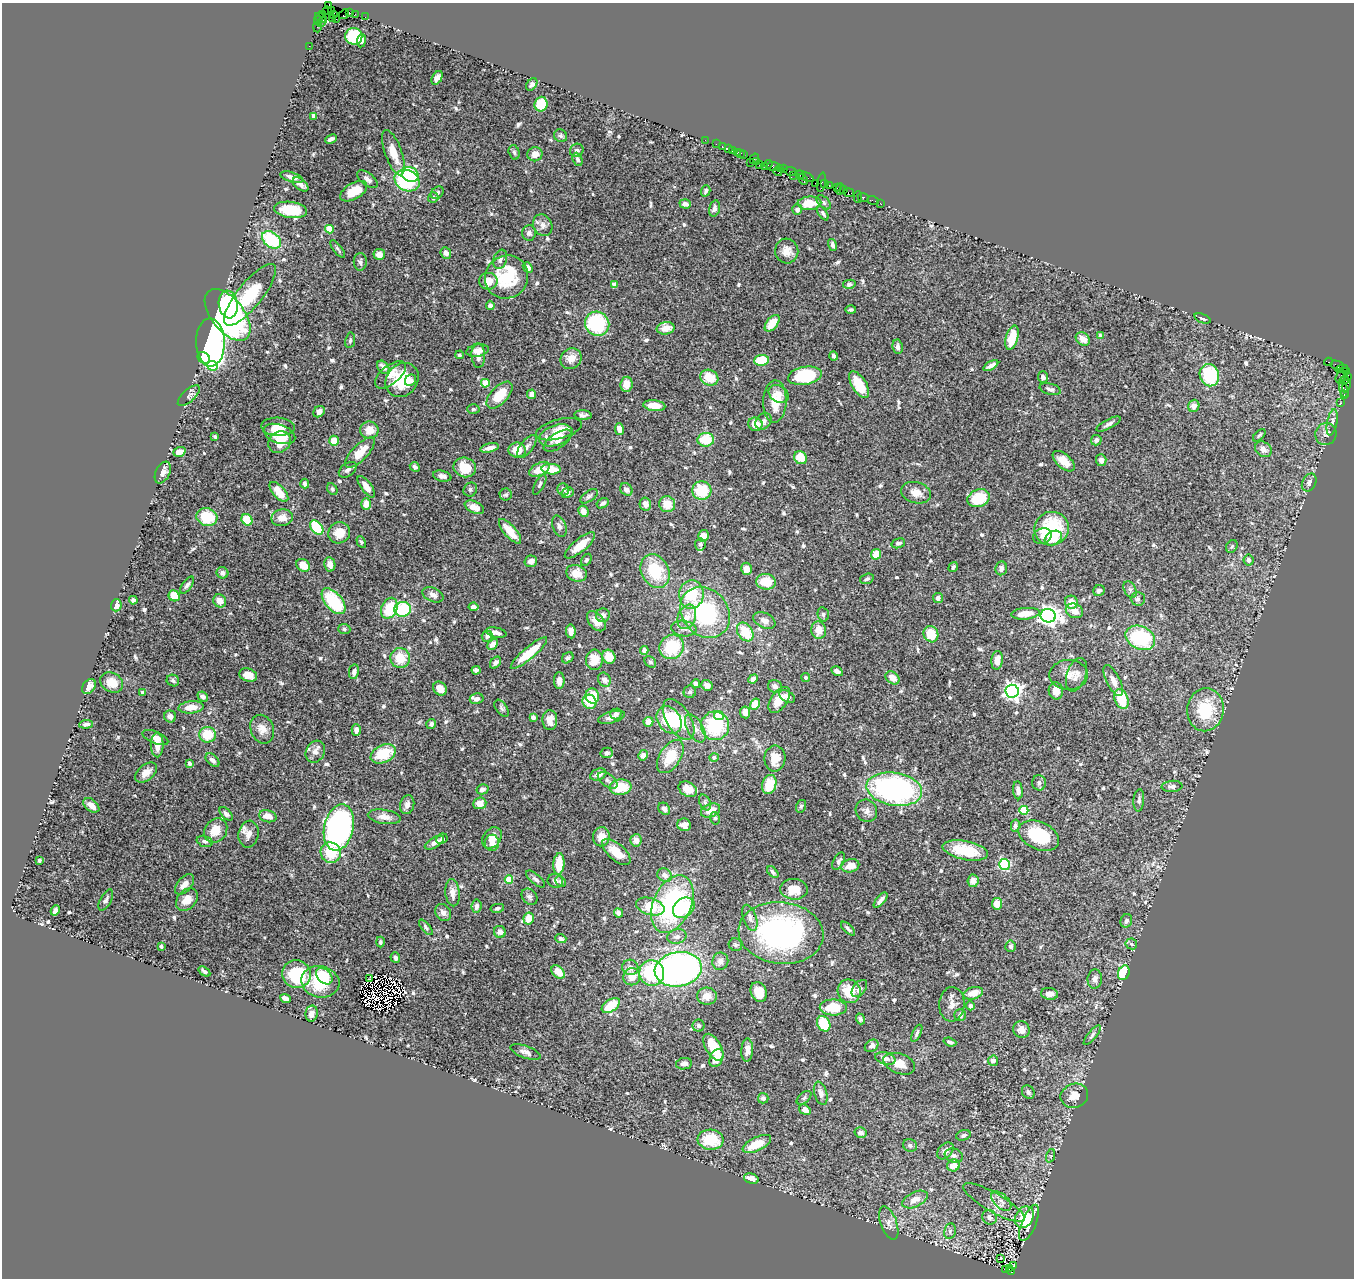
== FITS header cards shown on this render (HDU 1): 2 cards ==
NAXIS1  =                 1352
NAXIS2  =                 1276

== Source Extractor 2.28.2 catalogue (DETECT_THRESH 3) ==
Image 1352 x 1276 px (HDU 1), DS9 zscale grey, 1 PNG px = 1 image px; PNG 1356 x 1280 px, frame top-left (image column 1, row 1276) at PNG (2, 3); each listed source drawn as its Kron ellipse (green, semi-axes under 4 px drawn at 4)
Background 0.762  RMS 0.029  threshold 0.0856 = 3 sigma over >= 5 px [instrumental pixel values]
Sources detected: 690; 5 with non-positive FLUX_AUTO (blend fragments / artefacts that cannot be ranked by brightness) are neither listed nor drawn; of the other 685, the 500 brightest by FLUX_AUTO listed and drawn (185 fainter detections omitted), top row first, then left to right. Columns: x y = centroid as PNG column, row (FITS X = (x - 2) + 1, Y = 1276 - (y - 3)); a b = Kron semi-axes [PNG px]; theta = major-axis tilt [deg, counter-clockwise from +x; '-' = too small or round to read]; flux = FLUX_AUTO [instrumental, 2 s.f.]
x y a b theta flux
328 6 4 3 - 120
331 10 2 2 - 12
327 11 4 3 - 140
349 12 4 2 - 34
323 14 4 2 - 37
344 14 5 2 - 38
355 14 3 2 - 13
334 15 3 2 - 5.2
321 17 6 3 -38 19
365 17 2 2 - 9.6
332 19 3 2 - 110
336 19 2 2 - 9.4
318 20 4 3 - 15
322 21 6 3 45 74
317 27 6 2 -90 6.4
354 36 8 8 - 76
361 41 7 4 83 5
309 46 2 2 - 17
437 78 7 5 60 8.4
532 84 7 5 53 4.8
541 104 7 6 - 45
314 116 4 4 - 6.6
561 136 7 6 - 4.4
331 139 6 3 25 7.4
705 140 2 2 - 16
716 144 2 2 - 12
722 147 3 2 - 34
728 149 2 2 - 32
577 150 7 6 - 4.4
732 150 3 3 - 68
514 152 7 5 -73 3.8
737 152 3 3 - 69
393 153 24 8 -70 33
535 154 7 7 - 16
740 154 4 2 - 38
744 155 3 3 - 30
578 159 7 4 -66 5
754 159 5 2 - 39
757 161 2 2 - 17
750 162 3 2 - 19
768 164 4 3 - 45
759 165 2 2 - 58
764 166 3 2 - 36
773 167 7 4 -5 120
781 169 4 4 - 39
784 169 2 2 - 37
778 171 5 3 - 73
790 171 6 2 -8 140
410 174 9 7 -35 94
793 175 4 3 - 40
800 175 4 3 - 36
805 176 9 2 -24 86
292 177 12 5 -17 9.6
367 179 12 6 -38 8.6
803 179 6 3 -65 91
407 180 13 10 -26 170
821 182 10 4 80 80
815 183 2 2 - 27
825 183 3 2 - 62
301 184 9 5 -39 8
829 186 3 2 - 41
837 188 3 2 - 39
840 189 6 2 72 50
844 190 3 2 - 7.3
354 191 15 8 31 43
706 191 6 4 74 4.2
437 193 7 5 46 4.7
849 193 5 3 - 71
858 197 6 2 90 17
863 197 6 3 -20 100
433 198 5 5 - 5.7
873 200 6 2 -18 15
824 202 8 5 -45 4
809 203 12 6 3 33
880 203 2 2 - 4.1
685 204 6 4 -19 8
714 208 8 5 74 7.2
797 209 5 5 - 6.2
290 210 17 8 -7 44
823 213 8 4 -58 4.4
543 225 11 9 -65 10
329 229 4 4 - 60
529 233 8 7 - 7
272 240 10 7 -35 120
833 245 6 4 -74 5.8
338 249 11 4 -52 3.9
787 251 12 11 - 18
446 253 6 5 - 8.1
379 254 5 5 - 14
500 259 10 6 71 6.4
360 262 9 6 -89 5.6
528 268 6 4 -49 8.8
507 277 22 21 - 96
488 281 9 8 - 20
614 284 4 4 - 13
849 284 6 4 13 4.8
250 295 38 12 51 140
228 304 14 9 -82 81
490 305 4 4 - 8.4
851 310 5 4 - 3.8
228 315 30 16 -51 330
1202 318 8 4 -22 3.6
772 323 10 5 52 35
597 324 12 11 - 150
666 328 9 6 10 19
1100 335 4 4 - 6.4
1012 338 12 6 75 52
1083 339 8 6 -38 16
350 340 8 5 80 4.3
210 342 24 14 -89 820
898 347 7 5 -81 7.2
477 351 11 6 10 14
459 355 4 4 - 4
478 355 12 6 -87 13
834 356 4 3 - 4.6
204 358 6 5 - 49
571 359 11 10 - 20
761 360 7 5 6 56
1328 362 4 3 - 59
1337 365 6 3 -14 68
212 366 5 5 - 67
991 366 8 3 31 8.2
383 367 7 5 -52 11
1342 369 6 3 7 56
1346 372 3 2 - 49
390 375 18 9 39 16
1209 375 11 9 -72 96
805 376 17 9 11 110
1043 377 5 5 - 8.4
1340 377 7 3 73 40
1348 377 4 3 - 45
709 378 9 7 -27 39
402 380 18 15 50 73
411 380 6 5 - 9.9
1344 380 5 3 - 270
485 383 4 4 - 49
626 384 7 6 - 23
859 384 15 7 -58 41
1346 385 7 4 81 77
1050 389 11 5 -15 6.5
1344 389 9 3 -75 110
531 394 5 4 - 9.9
779 394 10 8 -32 13
1344 394 3 2 - 45
499 395 16 8 47 49
189 396 14 6 43 7
775 402 21 11 88 41
1341 403 2 2 - 13
654 406 11 5 -7 28
1194 406 6 5 - 12
473 409 6 5 - 3.7
319 412 6 5 - 10
583 415 9 4 -4 6.4
763 421 9 7 48 9.4
1332 422 13 5 79 7.7
755 424 7 6 - 22
1109 424 13 4 29 6.9
278 427 17 9 -3 20
559 429 23 9 15 19
619 429 6 4 -80 13
369 430 9 8 - 21
279 434 16 9 -19 29
1326 434 11 10 - 10
556 435 17 10 19 25
1259 435 8 4 44 3.6
215 437 4 3 - 3.7
706 440 8 7 - 54
1096 440 5 5 - 7.4
334 441 5 5 - 25
558 441 16 7 34 14
279 442 12 10 38 31
527 447 13 6 52 8.6
490 448 9 4 13 10
1263 449 9 7 -37 13
517 450 8 7 - 26
179 452 6 4 19 18
360 453 19 8 46 37
800 458 7 6 - 32
1101 460 6 5 - 9.5
1064 461 13 7 -41 19
415 467 5 4 - 5.4
465 467 11 9 -17 44
539 469 11 6 28 31
551 469 10 5 -3 33
348 470 10 6 36 8.1
163 473 11 7 64 10
442 476 9 5 -12 6.5
305 483 5 4 - 6.7
1309 483 9 6 64 7.3
540 484 11 4 63 3.9
366 487 13 5 -54 16
332 489 6 4 -62 3.6
563 489 6 5 - 6.7
626 489 7 5 -46 8.5
470 490 7 6 - 4.5
702 490 9 9 - 64
279 492 12 6 -48 32
568 493 6 5 - 8.9
916 493 15 10 -16 19
506 495 6 6 - 3.8
589 496 10 5 35 5.1
979 498 11 8 20 62
603 503 6 4 30 5.2
366 504 5 5 - 17
645 504 6 5 - 13
667 504 8 8 - 28
474 507 10 5 -25 13
583 511 6 5 - 16
207 517 10 8 -16 65
282 518 11 8 11 19
247 520 6 5 - 44
559 526 11 6 -69 8.3
317 528 8 5 -51 84
1051 529 17 16 - 130
510 531 15 6 -48 34
339 533 11 10 - 27
704 536 6 5 - 21
1042 536 9 7 21 12
1053 538 9 6 30 27
361 542 6 4 -61 3.7
898 543 7 4 17 5.1
700 544 6 5 - 4.2
580 545 19 6 40 32
1232 546 7 5 58 3.8
876 554 5 5 - 26
586 560 6 4 57 4.3
1249 560 5 5 - 7.7
531 561 6 5 - 13
330 564 7 5 -79 14
303 565 7 5 -36 26
953 567 5 4 - 3.7
1001 568 7 6 - 8.3
746 569 6 5 - 14
655 571 17 13 -62 86
222 573 6 5 - 7
577 573 10 8 -18 26
867 579 7 5 19 4.3
766 582 10 8 -6 40
187 585 10 4 53 5.7
1130 589 9 5 -63 5.2
1099 591 6 5 - 5.9
691 594 14 12 83 75
433 595 11 6 -23 8.5
174 596 6 5 - 32
938 598 5 5 - 8.1
1138 599 7 7 - 4.8
133 600 4 4 - 4.5
220 601 7 6 - 15
333 601 15 8 -50 110
1071 602 7 6 - 20
116 605 6 5 - 14
473 607 5 4 - 9.2
389 608 11 8 65 62
403 609 8 7 - 110
1074 611 9 7 -23 16
705 612 27 23 -49 200
823 614 7 5 -76 4.3
1025 614 14 5 5 30
603 615 7 7 - 9.3
1048 616 8 6 -11 1000
687 617 13 8 67 20
764 620 11 7 -25 13
596 621 12 7 -49 17
344 629 6 5 - 3.8
684 629 12 8 -8 11
819 630 9 7 -82 23
571 631 7 4 -83 10
745 632 10 7 -55 49
496 633 10 5 -12 9.7
931 634 8 7 - 40
487 636 5 5 - 7.5
1140 638 15 11 -26 140
493 644 6 4 47 12
672 647 13 11 44 84
644 651 4 4 - 10
529 653 23 6 40 54
609 657 7 6 - 30
400 658 10 10 - 42
568 658 6 5 - 3.8
594 660 10 8 86 34
997 660 9 6 84 14
650 662 6 5 - 3.6
495 663 7 4 53 7.9
476 670 4 4 - 7.3
837 671 6 4 -31 8.4
354 672 7 5 80 5.9
248 675 9 6 -18 17
1069 675 19 15 1 21
1076 675 17 9 71 13
806 677 4 4 - 4.7
893 678 8 6 -38 19
753 679 5 4 - 8.9
604 680 7 6 - 9.4
173 681 6 5 - 4.3
559 681 8 5 90 9.8
1113 681 17 6 -63 15
112 683 12 9 -31 25
696 684 4 3 - 6.7
707 685 6 5 - 9.1
89 686 8 5 48 13
775 686 7 6 - 7.4
440 688 7 6 - 16
1012 691 6 6 - 860
1056 691 8 7 - 17
142 692 3 3 - 10
690 692 6 6 - 4.5
592 696 7 7 - 38
203 697 5 4 - 7.3
787 697 8 5 -33 8.9
477 699 7 5 11 7.9
1121 699 10 6 -71 62
779 700 14 8 55 30
589 702 7 6 - 43
755 704 6 4 56 29
191 707 12 6 5 23
502 708 9 5 -54 4.9
1205 710 21 18 83 89
745 712 6 5 - 14
616 714 5 5 - 5.7
170 716 6 6 - 10
719 716 5 4 - 45
533 717 4 3 - 12
611 717 14 6 15 9.2
550 720 10 7 -89 14
669 720 15 11 -53 88
679 720 23 12 -59 53
648 722 5 4 - 17
86 724 7 4 6 6.1
431 724 5 5 - 5.5
715 726 14 14 - 120
695 728 15 8 -61 14
262 729 15 11 -68 17
356 730 6 4 90 9.3
208 735 8 8 - 47
155 738 14 6 -22 11
157 745 12 6 90 19
315 752 11 9 63 13
607 753 6 5 - 5.5
383 754 13 8 25 65
643 755 5 5 - 12
670 756 19 10 58 56
714 757 5 4 - 6
775 758 13 10 88 32
212 760 8 5 -43 7.9
189 763 4 3 - 5.5
146 772 12 7 40 16
598 774 8 5 21 10
608 780 11 6 -36 6.8
1039 783 7 7 - 6.5
769 784 10 7 72 47
1172 786 10 5 5 7.4
621 787 11 7 5 51
482 789 6 5 - 6.5
688 789 10 7 -31 26
894 789 28 16 -9 490
1018 790 9 5 -84 11
1139 800 11 5 86 6.5
705 802 8 5 -63 4.9
480 803 6 6 - 18
91 805 9 5 -39 17
407 805 9 7 75 10
801 806 6 5 - 3.7
664 809 6 5 - 8.3
710 810 10 6 22 29
1024 810 4 4 - 84
866 811 11 10 - 11
226 814 8 4 -45 5.5
268 816 9 6 -13 18
384 817 16 7 -8 14
715 818 6 5 - 4
684 825 7 6 - 15
1015 825 6 4 79 4.8
339 828 23 14 77 640
216 830 13 11 53 30
249 834 13 10 80 17
1039 836 21 13 -24 110
601 837 9 8 - 19
492 838 11 8 53 19
442 839 6 4 26 5.2
636 840 6 5 - 13
205 841 8 5 -15 4.8
434 843 11 5 29 11
492 843 8 7 - 15
965 850 23 9 -12 65
616 852 17 8 -41 32
331 853 10 10 - 55
39 860 3 3 - 6.7
839 861 9 5 63 5.6
559 864 11 5 86 45
1004 864 5 5 - 160
850 866 9 6 14 22
773 872 7 4 -47 4.8
665 875 8 6 -31 10
509 879 4 4 - 51
535 879 11 5 -40 5.3
555 881 7 7 - 6.5
973 881 6 5 - 14
561 882 6 4 -44 4.2
185 884 12 7 49 18
794 889 14 10 -4 33
452 893 13 7 -84 14
530 897 9 7 -48 5.8
106 900 11 5 62 6.2
187 900 13 9 48 23
881 900 9 3 50 8
672 904 30 19 66 290
997 904 5 5 - 27
476 906 7 5 83 7.8
650 906 15 8 -17 49
497 908 7 4 10 3.6
684 908 12 9 39 67
55 910 5 4 - 7.7
443 913 9 7 -53 9.4
619 913 5 4 - 14
750 918 13 6 -71 9.4
529 919 6 5 - 23
1126 921 7 5 64 5.8
426 927 9 4 -51 4.6
848 929 9 4 -44 5.4
500 932 6 5 - 11
781 933 42 31 -6 420
677 937 10 7 13 8.2
561 939 5 4 - 7.1
380 942 5 4 - 3.6
1131 944 6 5 - 6
735 945 7 6 - 3.9
161 946 4 3 - 3.8
1010 946 6 5 - 6.1
395 958 5 4 - 4.7
720 961 9 8 - 10
630 967 8 7 - 12
678 969 24 17 10 740
204 971 6 3 -35 3.9
558 972 8 5 -45 20
652 973 13 12 - 140
1124 973 7 5 70 91
297 974 14 13 - 110
324 976 10 6 -45 54
632 977 9 8 - 25
370 979 2 2 - 4.4
1095 979 9 7 81 9.7
320 982 19 15 -13 94
859 989 10 6 51 9.2
849 991 12 11 - 42
759 992 10 8 -68 38
973 993 10 6 16 23
1049 994 8 6 -6 11
707 996 10 8 -3 18
285 998 5 4 - 15
952 1004 17 12 87 16
611 1005 10 6 33 48
970 1006 4 4 - 7.1
833 1007 13 8 -2 50
311 1013 8 6 78 16
960 1015 5 5 - 5.7
860 1019 5 4 - 4.1
824 1024 8 6 -62 62
699 1026 6 6 - 5.3
1021 1030 8 8 - 14
917 1033 9 4 65 4.9
1092 1035 12 4 50 4.8
950 1042 6 4 -18 6.2
872 1046 7 5 36 7.4
713 1047 15 7 -59 47
747 1050 11 6 88 11
526 1052 16 6 -21 9.7
717 1058 10 6 63 27
885 1058 10 6 -15 13
993 1061 5 5 - 9
684 1064 8 5 11 8
899 1064 16 10 -20 22
1028 1092 7 6 - 6.7
821 1093 12 6 -74 8.6
1074 1096 14 11 19 21
763 1098 5 5 - 7.6
804 1098 9 5 41 3.6
805 1110 6 4 -35 9.3
861 1132 6 5 - 8.5
963 1135 7 5 18 5.2
711 1140 13 10 -5 67
757 1144 15 7 25 43
910 1145 7 6 - 4.8
945 1151 10 6 46 10
954 1156 9 7 -19 6.8
1050 1156 7 4 71 4
954 1165 6 6 - 19
751 1178 7 5 -17 13
915 1199 13 7 25 18
1001 1201 12 7 -42 10
994 1203 35 9 -30 24
989 1217 7 7 - 9
1024 1217 11 8 58 40
889 1223 17 8 -70 11
1029 1223 19 7 68 39
950 1231 8 6 79 5.3
1001 1258 3 2 - 7.1
1013 1266 2 2 - 19
1009 1268 3 3 - 36
1006 1270 3 2 - 62
1012 1272 4 3 - 280
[185 fainter detections neither listed nor drawn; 5 non-positive-flux detections neither listed nor drawn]